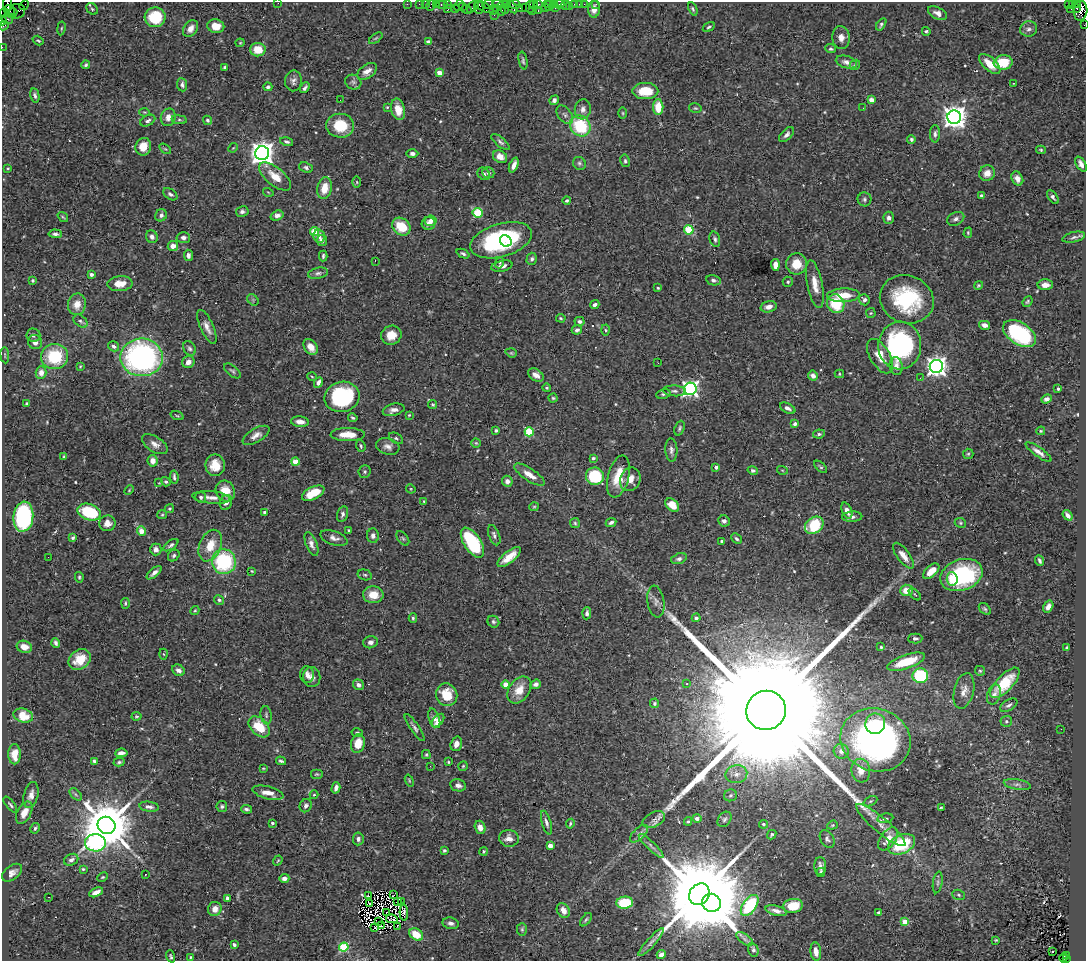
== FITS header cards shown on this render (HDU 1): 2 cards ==
NAXIS1  =                 1084
NAXIS2  =                  959

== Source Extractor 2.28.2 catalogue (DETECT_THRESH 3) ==
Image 1084 x 959 px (HDU 1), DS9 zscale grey, 1 PNG px = 1 image px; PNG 1088 x 963 px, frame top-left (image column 1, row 959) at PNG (2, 2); each listed source drawn as its Kron ellipse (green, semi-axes under 4 px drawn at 4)
Background 0.692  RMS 0.021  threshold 0.0644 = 3 sigma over >= 5 px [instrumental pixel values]
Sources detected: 548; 4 with non-positive FLUX_AUTO (blend fragments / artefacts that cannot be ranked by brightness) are neither listed nor drawn; of the other 544, the 500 brightest by FLUX_AUTO listed and drawn (44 fainter detections omitted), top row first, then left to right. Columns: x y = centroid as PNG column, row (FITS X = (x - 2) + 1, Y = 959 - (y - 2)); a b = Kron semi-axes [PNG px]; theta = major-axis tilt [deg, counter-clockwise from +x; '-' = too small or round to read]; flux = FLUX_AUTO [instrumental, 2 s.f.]
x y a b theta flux
7 3 10 3 85 34
278 3 2 2 - 4.9
407 4 2 2 - 11
419 4 2 2 - 17
425 4 2 2 - 16
436 4 3 2 - 31
442 4 6 3 0 65
448 4 3 3 - 54
488 4 6 3 8 51
498 4 6 2 3 130
507 4 4 2 - 24
514 4 6 3 -13 72
533 4 3 3 - 29
538 4 3 3 - 37
547 4 3 2 - 27
554 4 3 2 - 56
560 4 5 3 - 50
574 4 3 3 - 50
579 4 2 2 - 8.4
584 4 2 2 - 15
596 4 3 2 - 5.5
1072 4 4 3 - 17
1078 4 4 3 - 31
24 5 5 2 - 17
431 5 6 3 59 120
459 5 6 3 66 36
550 5 5 3 - 52
565 5 5 2 - 15
1068 5 4 3 - 110
462 6 3 2 - 19
473 6 7 3 50 44
479 6 7 5 87 200
570 6 3 2 - 17
505 7 6 3 -88 71
512 7 7 3 -55 71
525 7 2 2 - 23
530 7 6 3 -88 45
545 7 3 3 - 35
484 8 9 4 -25 160
496 8 2 2 - 33
520 8 2 2 - 9.2
556 8 3 2 - 140
1077 8 3 3 - 110
92 9 6 5 - 2.6
448 9 4 3 - 46
455 9 3 3 - 56
466 9 5 2 - 52
501 9 7 3 -89 190
594 9 8 6 87 9
693 9 7 4 -65 2.5
1071 9 3 2 - 7.9
10 10 6 4 -37 590
17 11 8 7 - 190
493 11 3 2 - 39
532 11 3 2 - 55
538 11 3 2 - 110
1081 11 10 7 85 1000
5 13 5 2 - 17
12 13 5 3 - 350
937 13 10 5 -27 7.8
494 15 2 2 - 8.5
155 17 10 10 - 55
7 19 6 5 - 300
3 21 4 2 - 56
881 24 7 4 55 3.1
1084 25 2 2 - 7.1
4 26 5 2 - 12
216 26 8 6 -13 16
709 27 6 3 32 2.1
61 28 7 3 81 1.8
191 28 9 6 55 9.1
1029 29 8 7 - 6
926 31 4 3 - 2.3
376 38 8 4 35 2
841 38 11 8 -86 10
38 41 6 4 -33 2
428 42 4 3 - 4.7
240 43 4 4 - 1.4
2 47 2 2 - 12
831 49 5 4 - 2.6
258 50 7 6 - 24
523 60 9 4 -79 2.9
846 62 11 6 -16 7
1003 62 9 7 6 46
990 64 13 6 -42 23
86 65 4 4 - 2.5
855 65 6 4 42 2.1
225 67 4 3 - 2.7
367 71 11 6 34 9.1
439 73 4 4 - 19
293 81 10 8 87 6.4
353 82 8 7 - 4.1
1013 83 3 2 - 1.4
182 85 6 5 - 4.9
268 87 4 3 - 2.9
305 88 6 3 53 3.9
645 91 13 8 0 39
35 95 7 4 -78 4
340 100 2 2 - 8.7
554 100 5 4 - 4.6
871 100 4 4 - 17
387 107 3 3 - 1.4
658 107 8 5 -88 28
695 108 6 4 -14 2.1
863 108 3 2 - 1.5
398 109 11 7 -75 21
583 109 10 8 82 7.8
144 112 5 3 - 1.4
623 113 5 3 - 1.7
565 115 10 6 -54 5
168 117 9 7 75 9.9
954 117 7 6 - 1300
179 120 7 4 -8 2.4
207 120 5 4 - 2.2
148 121 8 5 27 4.1
340 126 14 12 -5 43
580 126 11 10 - 86
935 134 9 5 89 4.1
787 135 9 5 46 5.3
911 139 4 4 - 3
287 142 7 4 -13 3.5
500 142 11 4 -40 4
143 147 9 7 72 20
233 148 5 4 - 1.5
165 149 6 3 -35 1.7
1041 150 5 4 - 1.9
262 153 7 7 - 1400
412 153 6 4 0 4.3
500 157 7 6 - 12
625 161 6 4 -79 2.7
579 163 7 6 - 3.1
1081 164 8 4 -59 7
514 165 8 4 68 7.5
306 167 7 5 -21 3.5
8 168 3 3 - 1.4
488 173 6 5 - 4.2
987 173 8 7 - 12
484 174 7 5 -40 3.7
275 177 19 9 -39 28
1017 179 7 5 -62 7.7
357 182 6 4 -89 1.5
324 188 11 7 79 23
268 192 5 3 - 1.4
170 194 8 5 -36 4
982 195 4 3 - 2.9
1053 197 8 4 -54 3.7
864 199 7 7 - 3.7
567 200 4 4 - 3.7
242 212 6 5 - 4.2
477 213 5 5 - 78
161 215 6 5 - 4.9
277 216 6 5 - 7
63 217 6 3 -36 1.7
889 218 6 5 - 5.4
956 219 9 6 27 5.3
431 221 6 5 - 6.6
429 223 7 6 - 9.5
401 227 10 8 -41 37
689 230 4 4 - 60
314 231 4 4 - 44
968 233 5 4 - 1.6
55 234 7 4 -5 4.4
319 236 6 5 - 5.2
152 237 6 5 - 5.9
1074 237 11 5 13 4.5
183 238 7 5 -3 5.6
715 239 8 5 -75 3.6
322 240 5 5 - 5.7
501 240 32 16 16 210
506 241 6 5 - 37
173 246 5 5 - 10
463 254 7 4 -24 3.2
188 255 6 4 -83 5.9
323 256 5 3 - 2.7
532 259 6 5 - 3.5
375 261 2 2 - 24
500 263 6 4 69 2
796 264 10 10 - 25
775 265 6 4 -86 13
502 266 11 5 12 8
318 273 10 5 12 4.1
91 274 4 4 - 3.8
33 280 3 3 - 2.1
713 280 7 5 -13 4.1
788 282 5 5 - 2.9
120 284 12 7 4 18
815 284 24 7 -79 17
978 285 4 4 - 1.9
1045 285 8 5 0 8.9
658 288 3 3 - 1.5
843 295 16 7 3 27
907 299 27 24 -21 130
253 300 6 5 - 2.5
864 300 6 5 - 4.3
1027 301 5 4 - 2.1
77 304 11 9 78 16
836 304 9 8 - 52
595 305 4 3 - 3.7
769 307 8 5 15 8.8
871 313 5 4 - 1.7
561 318 5 4 - 1.9
80 321 8 5 -40 3.6
579 321 5 4 - 3.9
985 325 5 4 - 9.1
207 327 18 6 -65 11
577 330 5 4 - 3.8
605 330 5 3 - 1.8
1020 334 18 11 -32 150
33 335 7 6 - 4
391 335 10 9 - 20
35 342 7 6 - 7.4
900 345 24 21 87 230
114 346 6 4 -32 4
311 347 9 6 -54 14
189 348 8 5 -60 3.6
511 353 6 4 -20 1.9
5 355 8 3 -84 1.8
55 356 13 12 - 72
880 356 19 10 -59 25
142 357 21 19 -1 370
188 362 6 6 - 9.3
658 363 3 2 - 2.7
80 366 3 3 - 1.3
896 366 9 6 -82 7.6
936 366 6 6 - 860
232 371 10 5 -39 3.3
41 372 6 5 - 11
839 374 5 4 - 1.7
536 375 8 6 -34 8.6
813 376 5 4 - 9.1
312 377 5 3 - 1.4
920 378 2 2 - 2.9
318 382 5 4 - 5.3
547 388 4 3 - 1.5
690 389 6 6 - 490
1058 389 3 3 - 3.1
674 391 11 5 -3 4.7
663 394 7 5 10 3.4
342 397 18 15 13 140
553 398 4 4 - 2
1046 399 5 4 - 3.7
27 403 3 3 - 1.9
432 404 4 4 - 1.9
788 408 8 4 -26 5.1
394 410 11 6 14 7.7
409 415 3 3 - 1.4
177 416 7 3 -18 1.9
353 418 5 3 - 2.7
300 422 9 5 -6 11
795 424 4 3 - 4.3
679 428 7 5 69 2.9
496 430 4 3 - 2.2
1041 431 4 3 - 1.5
529 432 4 4 - 71
348 434 17 6 -1 24
819 434 6 4 10 3.3
256 435 15 6 31 9.4
396 438 8 5 -31 2.7
476 443 5 4 - 1.7
155 444 14 7 -32 9.7
361 446 6 4 -71 2.4
388 446 12 8 -16 7.8
671 450 12 6 -87 5.3
1039 452 15 4 -36 7.9
968 454 5 5 - 2.1
64 457 3 3 - 2
593 458 4 3 - 2.2
153 461 6 5 - 8.8
295 462 4 4 - 27
215 465 11 10 - 21
716 467 3 3 - 7.5
821 467 8 4 -43 2.2
753 470 5 4 - 3.6
782 470 5 3 - 1.3
365 472 6 6 - 2.8
529 475 17 6 -33 15
595 476 9 8 - 68
618 476 21 10 76 39
174 477 6 3 -81 3.2
630 479 12 10 67 16
507 481 5 5 - 6.8
166 482 5 4 - 2.8
159 483 4 4 - 1.4
411 489 5 4 - 1.4
129 490 5 3 - 1.3
225 491 11 9 -62 23
313 493 12 6 26 35
201 497 5 5 - 3.6
211 497 19 6 -5 11
424 501 3 3 - 1.3
226 502 7 6 - 7.2
672 505 8 5 -44 21
534 507 5 4 - 1.8
169 509 4 4 - 1.9
847 510 8 5 -68 9.8
89 512 12 8 -19 89
264 512 3 3 - 2.3
342 514 8 5 75 4.7
162 515 5 4 - 1.8
1068 515 6 3 -52 5.7
23 517 15 10 84 190
852 517 10 5 3 6.2
724 521 6 5 - 4.3
611 522 5 4 - 4
107 523 8 8 - 9.2
575 523 5 5 - 2.3
960 523 6 4 -22 2.2
814 525 10 8 36 62
349 530 4 4 - 2.2
141 531 5 4 - 23
494 535 10 5 -70 4.9
373 536 7 6 - 4.6
73 538 4 4 - 2.9
334 538 14 6 -19 7.7
403 538 8 5 -52 2.6
736 539 6 4 -44 2.9
722 541 4 3 - 5.9
472 543 17 8 -57 120
311 544 12 5 -69 6.8
171 545 9 4 36 3.4
210 546 16 10 66 29
156 549 6 6 - 5.8
174 555 6 5 - 3.2
903 556 15 6 -53 13
48 557 2 2 - 1.6
509 557 14 5 39 20
679 559 8 5 18 4.1
1039 561 5 3 - 3
224 562 12 12 - 130
252 571 3 2 - 1.3
931 571 10 5 43 17
154 573 9 4 39 6.3
365 575 7 5 -15 2.8
961 575 22 15 19 150
79 577 5 4 - 2
952 579 6 5 - 12
906 590 6 5 - 20
915 594 7 3 -44 1.7
373 595 10 8 -3 21
219 600 5 4 - 3.1
656 601 16 8 -82 8.7
125 603 5 3 - 2.2
1048 607 6 4 59 6.5
985 609 7 5 -45 2.5
195 611 5 4 - 1.7
587 613 6 4 85 4.2
413 618 5 3 - 2.1
696 618 4 4 - 2.9
493 622 6 5 - 2.9
915 639 7 5 1 3.8
370 642 7 6 - 5.9
56 643 5 3 - 3.8
24 647 8 6 -15 12
881 647 4 4 - 1.9
1067 648 3 3 - 1.9
164 654 5 3 - 1.5
80 659 12 9 37 26
906 662 20 7 19 48
178 670 6 5 - 6.7
980 671 5 5 - 2.1
307 675 8 7 - 6.2
920 676 8 7 - 130
312 677 10 8 -81 8.4
1005 683 19 8 47 49
536 684 5 4 - 6
687 684 3 3 - 1.3
358 685 6 5 - 5.8
506 685 4 4 - 17
519 690 15 10 54 20
964 691 18 10 76 12
447 695 11 10 - 34
994 695 10 6 74 5.8
655 703 5 4 - 2.4
1009 705 9 5 31 4.3
766 710 20 19 - 160000
266 715 9 5 -81 3.8
23 716 10 7 -16 27
137 716 5 4 - 2.1
434 718 10 5 -70 17
438 720 8 4 50 6.8
1006 721 6 5 - 2.4
875 724 10 10 - 37
259 727 12 8 -45 43
415 727 16 4 -55 5
1061 729 2 2 - 2.9
357 733 6 4 -11 2.8
875 740 35 31 -19 540
358 744 9 7 76 23
456 744 7 5 72 9.8
841 751 7 7 - 6.1
121 753 6 4 6 6.5
14 754 10 6 89 21
426 755 4 3 - 1.9
94 761 4 3 - 3.1
281 761 5 3 - 2.7
119 762 6 3 15 2.5
448 762 3 2 - 1.5
430 766 2 2 - 3
463 766 5 4 - 1.8
263 768 3 3 - 1.4
861 771 12 9 -83 16
317 774 6 5 - 2.2
736 774 11 9 14 10
409 780 6 3 -69 1.4
1017 784 13 5 -10 5
458 785 8 6 -11 6.4
336 788 6 4 74 5.7
268 793 16 6 -14 15
76 794 7 4 -45 3.4
31 795 13 7 76 9.2
314 795 4 4 - 1.4
730 795 6 6 - 3
870 801 7 4 27 2.1
10 805 9 3 -52 2.6
222 806 5 5 - 2.8
306 806 7 5 60 4.4
149 807 10 5 -7 5.7
941 808 4 2 - 1.6
246 809 5 3 - 3.5
24 813 12 7 62 13
697 818 4 4 - 4.2
885 818 8 4 9 3.1
654 819 12 7 26 6.2
724 819 8 6 53 3.6
688 821 4 3 - 2
273 823 3 3 - 3.1
546 823 12 4 -74 4.7
570 824 5 4 - 2.5
764 824 4 4 - 2.6
107 825 9 8 - 10000
832 825 6 4 21 1.7
881 825 31 7 -40 16
480 827 7 5 -74 12
35 828 5 4 - 2.8
639 834 11 5 44 6.2
772 835 5 3 - 2.3
509 838 10 8 -8 11
358 839 6 5 - 4.6
827 839 9 6 -59 4.2
888 839 13 7 53 19
95 843 10 8 -2 260
902 844 14 9 25 92
550 846 4 4 - 16
651 846 16 4 -44 5.1
444 850 3 3 - 2.1
484 851 4 3 - 1.8
71 860 7 5 27 6
278 861 5 4 - 1.8
820 866 9 6 -90 5.2
83 869 4 3 - 1.8
821 872 4 4 - 4.2
12 873 11 7 37 7.7
145 874 3 2 - 2
103 877 6 4 26 1.6
284 878 5 4 - 6.7
938 882 11 4 81 3.5
96 892 7 4 24 9.4
699 894 11 9 52 34000
393 895 3 2 - 1.6
959 895 6 5 - 2.4
368 896 4 2 - 2.2
49 897 2 2 - 21
227 898 4 3 - 3.2
397 901 3 2 - 2
402 902 3 2 - 1.5
625 903 8 6 5 59
711 903 9 9 - 6600
369 904 3 2 - 2
750 905 12 6 54 110
793 906 10 7 7 32
215 909 7 6 - 11
563 910 8 6 -57 11
776 911 11 5 -15 7.5
386 913 3 2 - 1.5
404 913 8 2 -89 4.5
879 913 4 3 - 2.3
392 919 6 3 -9 2.3
586 920 8 4 52 2.5
379 922 4 2 - 2
905 922 4 4 - 31
451 923 8 6 -9 5
382 926 4 2 - 2
397 926 3 2 - 1.8
375 927 3 2 - 1.5
522 929 6 5 - 2.4
416 934 7 5 -37 26
745 939 10 4 -36 4.8
996 940 3 3 - 1.5
651 942 18 4 48 5.8
234 945 3 3 - 5.8
344 947 4 4 - 87
753 950 7 5 -76 4.6
816 952 9 5 -82 12
1052 952 2 2 - 1.8
661 955 5 4 - 7
1066 955 3 2 - 80
171 956 6 4 -71 2.5
190 957 3 3 - 1.4
1063 958 4 3 - 43
1066 959 3 3 - 46
At the frame edge (FLAGS 8, measured only in part): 6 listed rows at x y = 7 3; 278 3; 3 21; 1084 25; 4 26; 2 47
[44 fainter detections neither listed nor drawn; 4 non-positive-flux detections neither listed nor drawn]